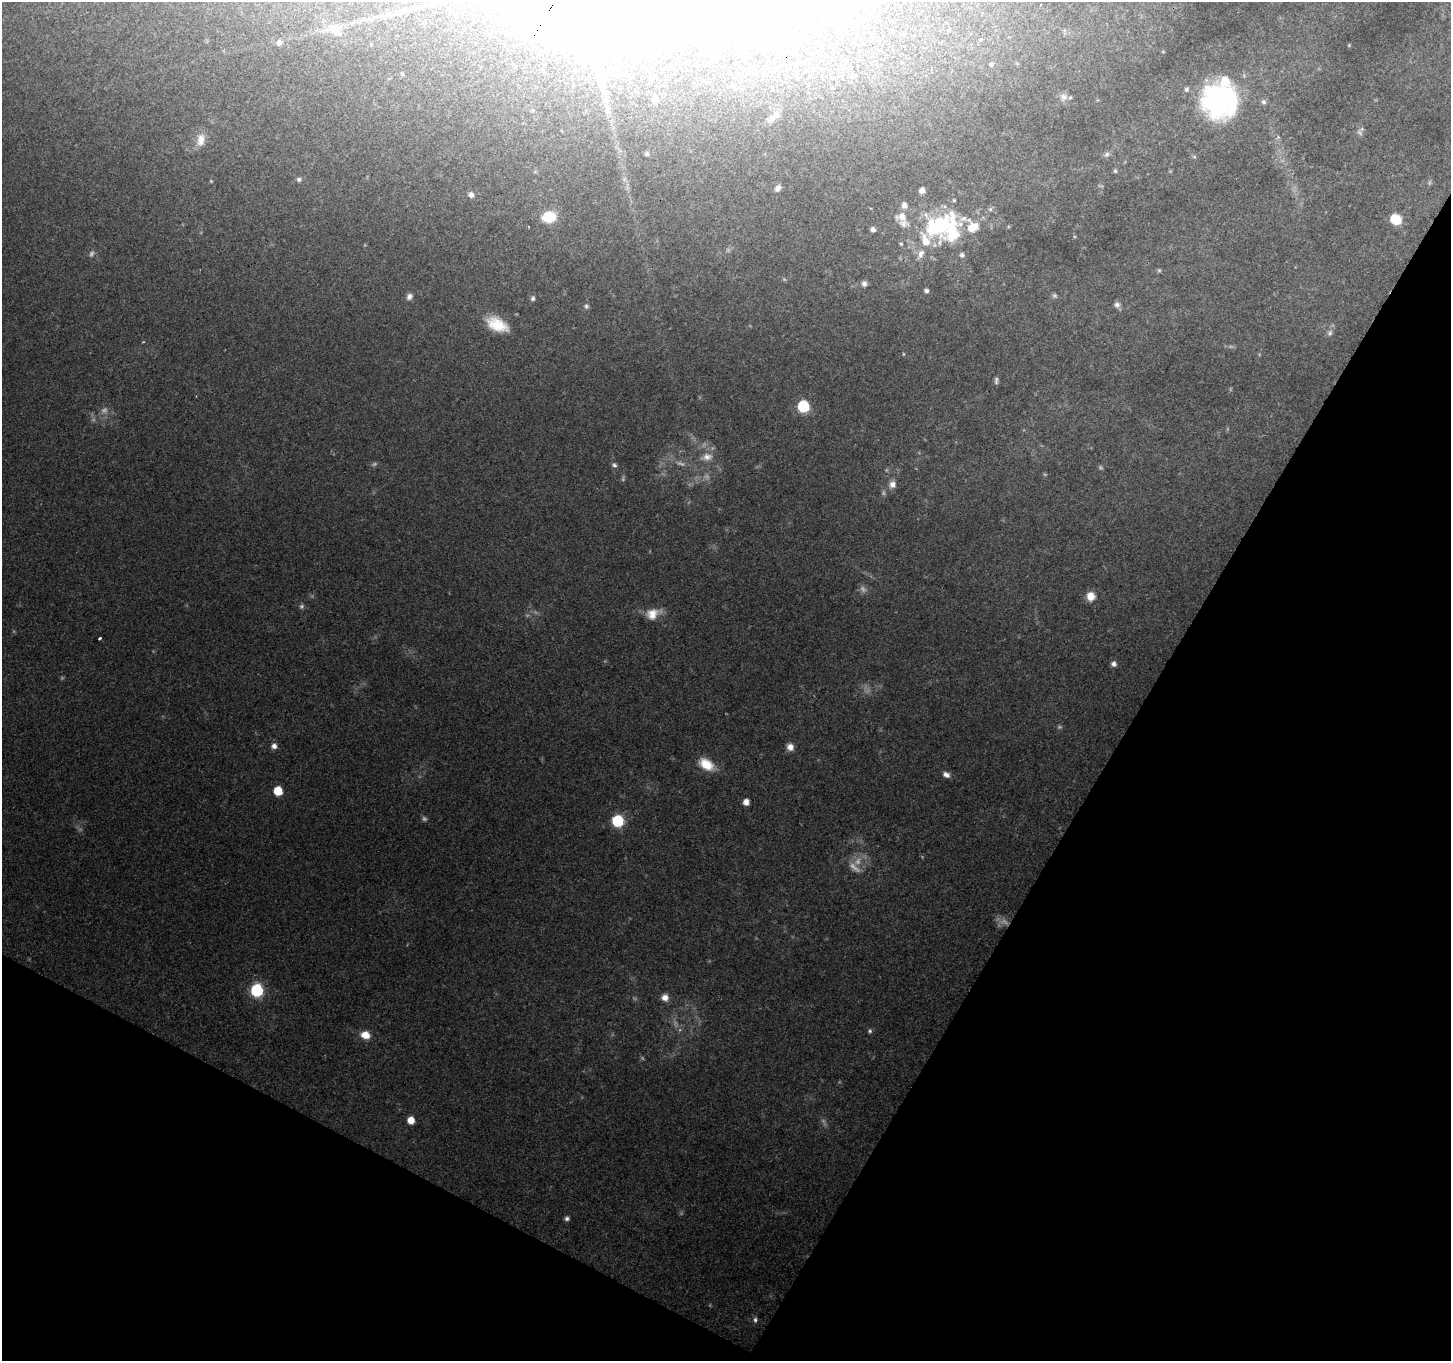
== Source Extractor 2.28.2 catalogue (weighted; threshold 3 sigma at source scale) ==
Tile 15 of 4 x 4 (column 3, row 4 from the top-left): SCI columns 2901-4349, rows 197-1555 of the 5806 x 5894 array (HDU 1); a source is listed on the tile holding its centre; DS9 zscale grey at full resolution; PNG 1453 x 1363 px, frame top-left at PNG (2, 2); no overlay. Shown black and unused: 29% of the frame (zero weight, under 2 of 3 exposures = <1% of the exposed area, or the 3 px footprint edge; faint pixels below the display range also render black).
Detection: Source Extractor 2.28.2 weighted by HDU 2 'WHT'; one run over the whole footprint, this tile lists its part. Background 0.139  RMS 0.0073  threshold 0.0327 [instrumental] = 3 sigma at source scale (4.5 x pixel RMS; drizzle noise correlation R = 1.50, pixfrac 1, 0.0396/0.0396 arcsec/px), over >= 5 px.
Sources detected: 100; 23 too faint to see at this stretch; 5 inside a brighter object's white glare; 1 cosmic-ray / hot-pixel residue — not listed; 7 inside a brighter listed object's ellipse — not listed separately; the other 64 listed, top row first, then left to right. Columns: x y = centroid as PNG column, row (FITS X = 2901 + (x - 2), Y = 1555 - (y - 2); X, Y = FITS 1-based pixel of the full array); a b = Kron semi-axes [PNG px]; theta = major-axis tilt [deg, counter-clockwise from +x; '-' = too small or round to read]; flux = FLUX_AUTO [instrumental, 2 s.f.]
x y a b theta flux
335 30 25 15 -32 15
279 42 7 7 - 2.3
705 45 15 6 -28 3.8
1349 45 4 4 - 0.62
1163 52 5 3 - 0.63
688 62 3 3 - 0.74
991 64 7 6 - 2.2
832 88 4 4 - 0.65
1064 97 11 9 -10 4.6
655 99 8 7 - 5.1
1220 100 44 39 48 120
1263 102 7 7 - 2.1
772 118 11 7 61 3.7
201 140 17 10 83 8.1
647 154 5 5 - 1.6
1107 154 7 6 - 2.2
1115 171 5 4 - 1.2
299 179 6 6 - 1.7
778 188 9 7 55 3
922 190 5 5 - 4.4
471 195 6 6 - 3.4
954 200 4 4 - 0.94
990 209 6 5 - 1.6
549 217 16 12 8 19
902 217 17 13 2 9.3
1396 220 8 6 -25 31
972 226 44 16 -30 28
934 227 35 24 -59 51
873 230 6 5 - 2.6
901 244 4 4 - 0.86
921 254 14 8 66 5.5
962 255 6 6 - 2.1
864 284 7 6 - 2.9
926 291 5 5 - 1.9
409 296 8 7 - 3
533 298 7 5 67 1.7
1117 305 8 7 - 2.6
586 306 7 6 - 1.8
497 324 26 14 -26 20
1330 333 9 6 55 2.3
903 354 5 3 - 0.61
996 380 9 4 85 1.8
803 406 7 7 - 69
707 457 15 10 9 7
614 465 7 6 - 2
892 484 9 8 - 4.6
1091 596 8 8 - 11
653 614 19 13 20 11
100 638 3 3 - 2.6
1114 664 6 6 - 3.3
274 746 7 6 - 3.8
790 747 9 8 - 4.9
706 764 19 12 -32 15
946 775 9 6 -26 3.5
278 791 6 6 - 19
746 802 6 5 - 5.2
618 821 7 6 - 77
257 990 7 7 - 92
665 997 8 8 - 5.4
870 1031 6 5 - 1.5
365 1035 9 7 -18 10
411 1120 6 5 - 9.2
567 1218 6 5 - 2
755 1320 7 6 - 2